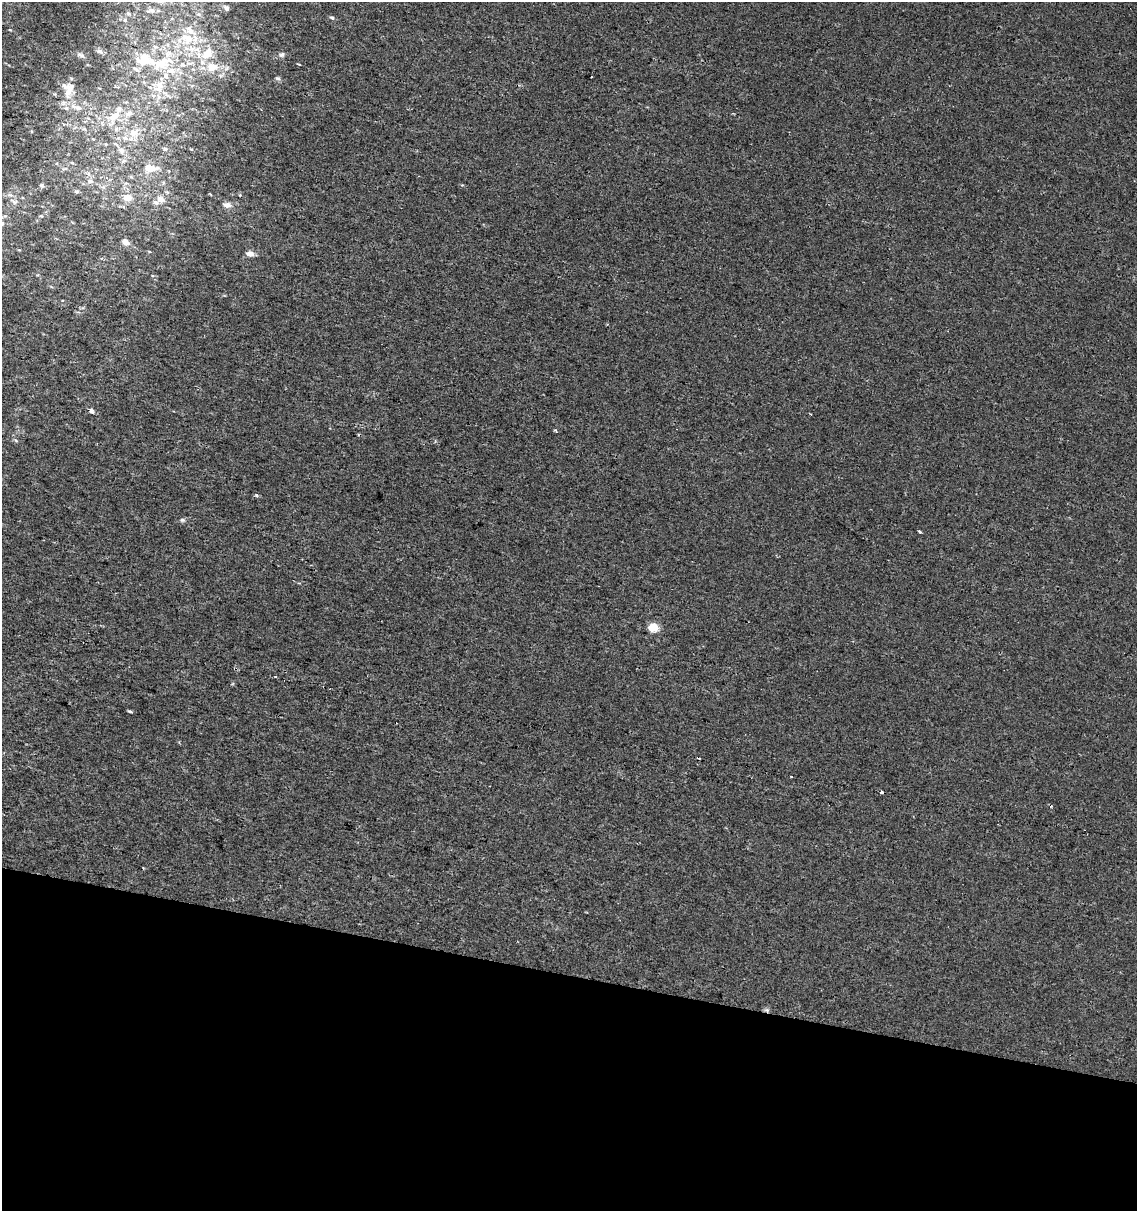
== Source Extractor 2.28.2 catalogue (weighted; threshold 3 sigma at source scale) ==
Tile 15 of 4 x 4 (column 3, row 4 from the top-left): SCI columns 2599-3733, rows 7-1215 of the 5136 x 4857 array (HDU 1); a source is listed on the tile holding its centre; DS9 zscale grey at full resolution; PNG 1139 x 1213 px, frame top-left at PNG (2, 2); no overlay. Shown black and unused: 19% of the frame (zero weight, under 2 of 3 exposures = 2% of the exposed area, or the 3 px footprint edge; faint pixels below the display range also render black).
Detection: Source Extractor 2.28.2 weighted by HDU 2 'WHT'; one run over the whole footprint, this tile lists its part. Background 9.81e-04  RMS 0.0028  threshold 0.0124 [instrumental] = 3 sigma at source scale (4.5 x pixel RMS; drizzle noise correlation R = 1.50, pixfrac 1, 0.0396/0.0396 arcsec/px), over >= 5 px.
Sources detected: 61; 1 cosmic-ray / hot-pixel residue — not listed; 8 inside a brighter listed object's ellipse — not listed separately; the other 52 listed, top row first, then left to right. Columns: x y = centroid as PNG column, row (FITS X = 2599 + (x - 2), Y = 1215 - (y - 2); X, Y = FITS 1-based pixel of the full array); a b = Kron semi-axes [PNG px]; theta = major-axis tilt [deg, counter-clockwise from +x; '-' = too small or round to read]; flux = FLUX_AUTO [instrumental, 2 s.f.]
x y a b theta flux
226 8 8 6 -55 0.83
151 10 14 7 4 1.5
128 14 7 6 - 0.67
198 14 7 6 - 0.73
332 18 6 4 -45 0.47
187 39 21 12 -24 6.3
156 47 6 4 -18 0.49
99 51 9 6 -16 0.75
207 53 18 11 51 4.6
80 55 12 5 -24 0.79
282 55 8 6 42 0.73
160 64 34 14 23 9.1
299 64 4 2 - 0.24
212 67 14 12 19 3.5
278 78 7 5 -35 0.59
160 85 11 11 - 2.3
70 87 14 12 37 2.4
66 108 6 5 - 0.6
78 108 10 6 -24 1.3
129 113 9 6 38 1.1
114 116 19 9 47 3.7
64 124 4 3 - 0.52
84 129 6 4 -17 0.42
134 133 14 10 28 2.8
165 149 7 5 -22 0.51
121 150 9 7 -55 1.2
124 161 7 5 31 0.64
72 163 5 3 - 0.3
150 168 14 9 -9 3.7
90 181 8 7 - 1.2
42 186 6 5 - 0.48
77 191 7 5 -1 0.47
127 198 9 7 -5 2.8
161 199 9 7 -29 1.7
14 202 12 5 -36 0.97
228 205 9 6 -4 1.4
41 216 5 5 - 0.33
2 223 7 4 -46 0.49
125 242 7 6 - 1.6
250 254 9 6 -5 1.6
91 411 7 5 -48 0.98
555 431 6 3 -49 0.27
256 495 5 4 - 0.51
182 520 7 5 -19 0.48
920 532 4 3 - 0.29
653 627 5 5 - 9.9
235 669 4 3 - 0.33
275 677 3 2 - 0.33
130 711 6 3 -9 0.37
699 758 3 2 - 0.25
881 792 3 3 - 2
766 1010 6 5 - 0.56
Overlapping masked pixels (flux is a lower limit): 2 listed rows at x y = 235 669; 766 1010
Isophote crosses this tile's border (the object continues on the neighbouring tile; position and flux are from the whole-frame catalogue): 1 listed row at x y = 2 223
Unlisted compact peaks at least as high as the median listed source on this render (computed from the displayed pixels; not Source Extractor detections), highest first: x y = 10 30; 16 440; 232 684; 462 185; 240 195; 810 414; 37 275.